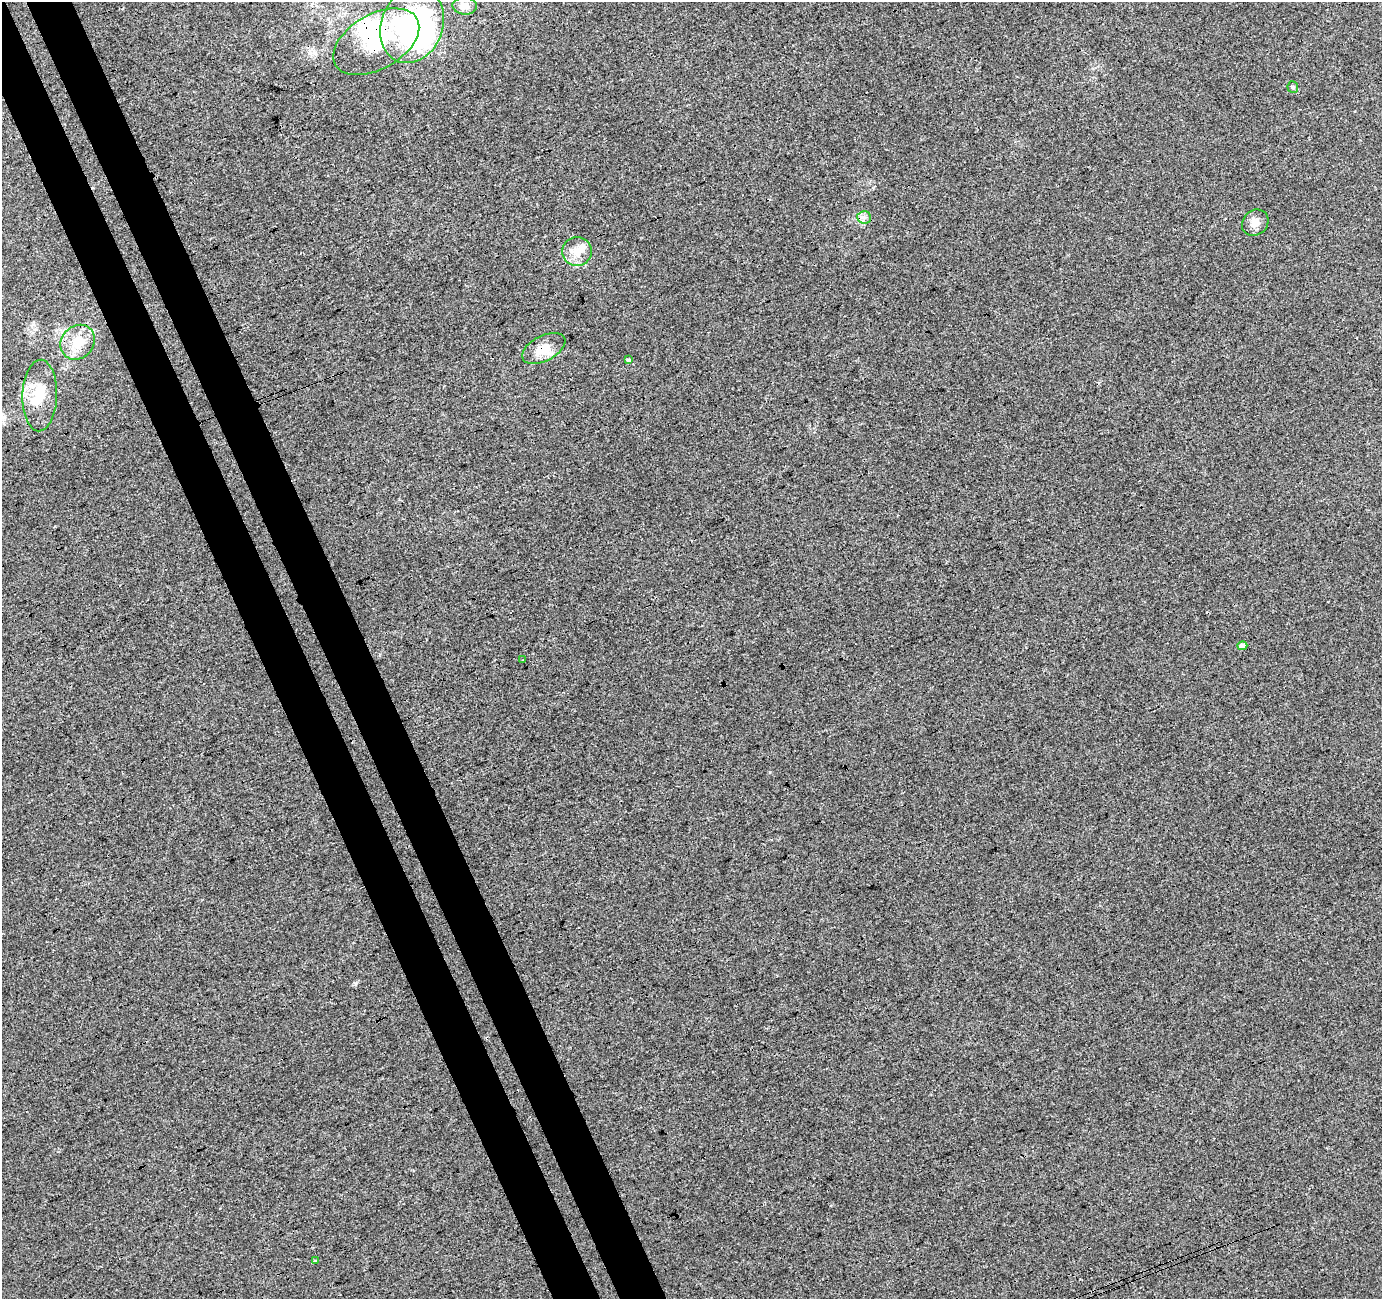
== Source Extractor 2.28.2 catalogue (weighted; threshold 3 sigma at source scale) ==
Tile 11 of 4 x 4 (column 3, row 3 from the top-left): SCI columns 2816-4195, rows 1401-2697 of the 5633 x 5451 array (HDU 1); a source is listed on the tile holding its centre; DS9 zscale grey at full resolution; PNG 1384 x 1301 px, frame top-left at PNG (2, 2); each listed source drawn as its Kron ellipse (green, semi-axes under 4 px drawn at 4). Shown black and unused: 7% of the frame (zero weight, under 3 of 4 exposures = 5% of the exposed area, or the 3 px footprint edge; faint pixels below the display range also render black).
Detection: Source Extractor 2.28.2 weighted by HDU 2 'WHT'; one run over the whole footprint, this tile lists its part. Background 0.00134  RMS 0.0035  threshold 0.0158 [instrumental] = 3 sigma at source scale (4.5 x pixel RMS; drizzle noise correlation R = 1.50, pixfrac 1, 0.0396/0.0396 arcsec/px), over >= 5 px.
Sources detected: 20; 4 inside a brighter object's white glare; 1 cosmic-ray / hot-pixel residue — neither listed nor drawn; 1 inside a brighter listed object's ellipse — not listed separately; the other 14 listed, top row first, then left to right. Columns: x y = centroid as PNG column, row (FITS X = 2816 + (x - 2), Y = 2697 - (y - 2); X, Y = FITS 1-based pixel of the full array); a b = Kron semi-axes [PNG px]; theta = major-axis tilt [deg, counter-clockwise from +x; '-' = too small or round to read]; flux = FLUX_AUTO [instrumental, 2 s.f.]
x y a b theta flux
465 6 12 8 -5 2.5
412 25 39 31 69 85
376 42 47 27 30 22
1293 87 5 5 - 0.44
864 217 7 6 - 1.2
1255 223 14 12 44 3.1
577 251 15 14 - 5
78 342 18 16 48 7.8
544 348 23 12 27 5.8
628 360 3 3 - 1.7
40 396 36 17 88 11
1242 646 5 4 - 2.7
522 660 3 2 - 0.29
315 1260 3 3 - 0.72
Overlapping masked pixels (flux is a lower limit): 3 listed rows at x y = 412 25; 376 42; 544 348
Unlisted compact peaks at least as high as the median listed source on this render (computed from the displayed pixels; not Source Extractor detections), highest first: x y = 356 984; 770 772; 315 53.